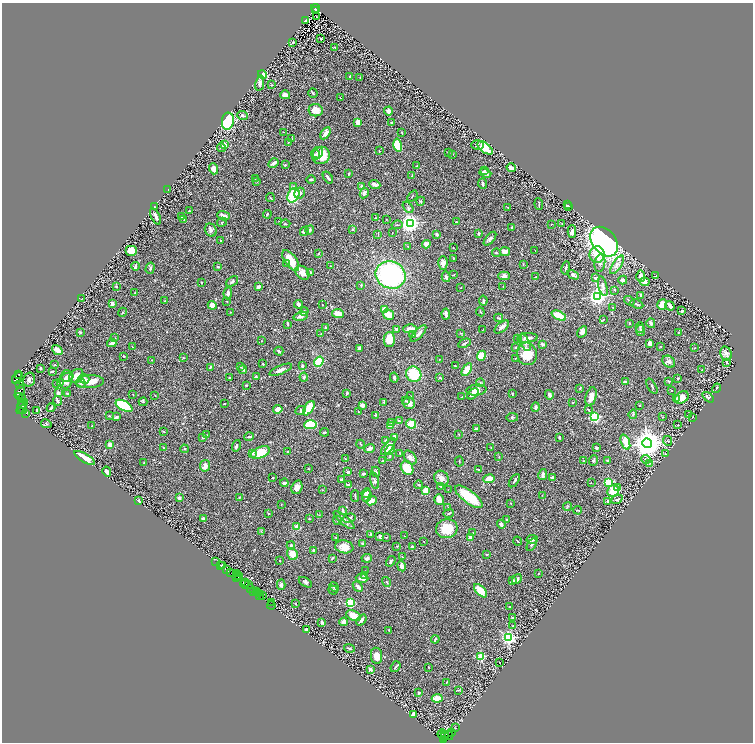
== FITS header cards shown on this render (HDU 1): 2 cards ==
NAXIS1  =                 1502
NAXIS2  =                 1480

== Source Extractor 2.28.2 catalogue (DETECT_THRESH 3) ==
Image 1502 x 1480 px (HDU 1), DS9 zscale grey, zoomed out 1/2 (1 PNG px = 2 x 2 image px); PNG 755 x 744 px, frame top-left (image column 2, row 1479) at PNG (2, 3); each listed source drawn as its Kron ellipse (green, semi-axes under 4 px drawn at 4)
Background 0.524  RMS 0.027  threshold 0.0804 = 3 sigma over >= 5 px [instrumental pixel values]
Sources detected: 562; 37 cannot appear on this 1/2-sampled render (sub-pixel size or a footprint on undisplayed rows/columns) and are neither listed nor drawn; of the other 525, the 500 brightest by FLUX_AUTO listed and drawn (25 fainter detections omitted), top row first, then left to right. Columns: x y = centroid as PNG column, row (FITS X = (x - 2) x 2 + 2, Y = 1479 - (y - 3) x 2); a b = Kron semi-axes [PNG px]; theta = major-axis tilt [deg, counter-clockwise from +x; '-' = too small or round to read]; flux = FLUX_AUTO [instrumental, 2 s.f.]
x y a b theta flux
315 8 4 2 - 300
316 10 2 2 - 39
317 17 2 2 - 4.8
305 21 3 2 - 4.1
321 39 2 2 - 8.5
293 42 4 2 - 5.9
335 47 3 2 - 2.4
263 74 4 3 - 62
350 77 3 3 - 9.1
360 77 3 2 - 3
260 83 8 3 79 17
272 85 4 2 - 3.2
313 93 5 3 - 6.6
285 95 5 3 - 32
341 98 3 2 - 2.5
316 110 7 6 - 53
388 111 4 3 - 23
243 116 5 3 - 7.2
228 121 8 6 82 300
358 122 4 3 - 41
392 123 3 2 - 8.5
284 132 3 2 - 3.2
402 132 2 2 - 3.8
326 133 7 3 58 31
292 139 4 2 - 2.8
288 142 2 2 - 3.4
224 145 4 3 - 47
398 145 7 4 -78 150
477 145 6 5 - 8.5
222 148 4 3 - 7.3
485 148 9 5 -37 97
379 151 2 2 - 3.7
449 152 3 3 - 3.9
318 153 6 5 - 14
315 154 5 4 - 7.9
452 154 2 2 - 1.9
321 155 9 8 - 74
273 163 5 3 - 18
285 165 3 3 - 5.4
417 166 2 2 - 3.3
511 168 5 3 - 21
213 169 5 4 - 28
485 170 2 2 - 3.6
485 173 6 4 -19 16
349 174 2 2 - 7.6
412 175 3 2 - 3.8
255 178 2 2 - 2.3
328 178 6 2 -53 12
311 180 4 3 - 7
257 182 2 2 - 2.2
483 184 5 2 - 11
375 185 6 3 -20 17
293 186 3 3 - 4.4
362 186 4 3 - 14
168 189 2 1 - 2.1
300 193 6 5 - 19
364 193 5 3 - 19
293 195 8 5 63 180
412 196 6 1 49 2.5
270 198 4 2 - 4
421 201 4 3 - 5.5
539 204 6 1 -84 4.7
567 205 3 1 - 2.8
568 206 3 2 - 5.4
155 207 2 2 - 2.9
408 207 6 3 -51 7.3
508 207 2 2 - 2.2
189 211 2 2 - 5.2
267 214 4 2 - 4.8
156 216 9 2 -65 16
223 216 6 3 -18 23
182 217 2 2 - 1.7
375 218 4 2 - 3.7
184 219 2 2 - 6.6
386 219 2 1 - 1.9
222 222 5 2 - 4.6
279 222 3 2 - 3.2
456 222 2 2 - 13
410 223 4 3 - 3400
562 223 2 2 - 3.8
285 224 5 3 - 5.2
551 224 2 2 - 2
397 225 5 2 - 3.9
511 228 2 2 - 7.4
353 229 4 3 - 4.3
211 230 7 5 -61 16
310 230 4 3 - 7.8
304 231 4 3 - 8.9
572 231 6 4 90 19
392 233 2 1 - 1.8
479 233 2 2 - 24
437 234 4 3 - 12
378 235 3 2 - 2.3
490 239 8 4 50 13
220 241 3 2 - 5.3
604 242 16 11 -51 2000
426 244 4 4 - 39
408 246 2 2 - 3.8
453 248 2 2 - 1.7
131 250 6 5 - 75
535 251 2 2 - 2.4
505 252 5 4 - 30
496 253 4 3 - 5
318 254 3 2 - 2.3
597 255 8 7 - 63
454 258 3 2 - 2.1
291 260 12 6 -54 83
443 263 7 4 88 19
600 263 9 5 81 16
287 264 4 3 - 5
523 264 3 2 - 2.3
617 265 11 3 56 21
136 266 4 2 - 7.2
331 266 2 2 - 2
218 267 2 2 - 7.4
150 268 6 3 72 9.7
566 268 7 2 81 11
302 273 8 5 -44 38
310 273 3 3 - 3.1
391 275 15 13 -21 850
453 275 3 2 - 2.9
573 275 6 3 -27 18
504 276 6 4 2 23
641 276 6 4 -87 19
656 276 3 2 - 2.7
446 277 5 3 - 9.8
536 277 3 2 - 3.2
595 278 3 2 - 10
623 280 4 3 - 13
232 281 7 4 37 9.2
645 282 5 4 - 19
202 283 2 1 - 3.4
361 285 4 2 - 3.9
116 286 3 3 - 3.7
503 286 3 2 - 2.8
603 286 10 4 -76 19
259 287 4 3 - 9.6
461 288 2 2 - 5.8
615 290 2 2 - 4.1
135 293 4 3 - 4.3
228 293 6 4 85 12
641 295 3 2 - 9.6
598 296 4 3 - 2600
82 298 3 2 - 1.9
164 301 2 2 - 2.5
227 301 3 2 - 2.3
483 301 5 2 - 7.5
629 301 5 2 - 8.2
112 303 4 3 - 19
299 304 4 3 - 16
637 304 7 2 -24 6.3
212 305 4 4 - 47
322 305 2 1 - 1.9
662 305 5 5 - 60
670 306 5 3 - 30
613 307 2 2 - 3.6
384 309 4 4 - 22
304 311 4 3 - 12
682 311 3 2 - 9.6
122 312 5 3 - 4.4
230 312 3 2 - 1.9
480 312 4 2 - 4.7
338 314 6 4 -9 57
388 314 6 4 -29 62
446 314 5 3 - 17
300 316 7 4 13 19
559 316 8 4 -25 83
499 318 4 2 - 4.7
603 320 4 2 - 2.8
629 323 2 2 - 3.6
651 323 5 3 - 10
288 324 3 2 - 5.5
325 327 2 2 - 3.7
502 327 9 4 40 18
640 327 5 3 - 7
396 329 2 2 - 19
410 329 7 3 1 30
483 330 4 2 - 2.6
640 331 5 3 - 8.6
80 332 3 2 - 4.9
582 332 6 4 56 18
679 332 4 2 - 2.6
460 333 3 2 - 2.3
321 334 2 1 - 2
418 334 10 4 48 17
413 335 4 1 - 2.5
115 338 3 2 - 2.3
518 338 3 2 - 2.7
527 338 10 4 3 27
389 340 7 5 89 87
261 341 2 1 - 2.8
525 342 9 4 -64 18
112 343 4 2 - 17
464 343 6 2 27 7.2
649 343 4 3 - 24
542 344 4 3 - 9.6
661 346 2 2 - 2.7
132 347 2 1 - 1.7
515 347 3 3 - 3.2
359 348 3 3 - 13
694 348 2 1 - 2.3
57 350 6 3 -37 36
279 351 4 3 - 11
527 354 11 10 - 110
726 354 7 5 -69 24
124 356 2 2 - 3
481 356 5 4 - 78
183 358 2 2 - 4.1
515 358 3 2 - 2.5
151 360 2 2 - 2.2
439 360 2 2 - 1.8
319 362 5 4 - 150
669 362 7 5 -37 14
727 362 4 2 - 5.7
263 364 3 2 - 4.7
55 365 2 1 - 1.7
302 366 3 3 - 9
455 366 3 2 - 2.6
210 367 4 3 - 5
241 367 3 3 - 5.3
40 368 2 2 - 6.4
243 370 4 3 - 14
281 370 12 3 23 27
467 370 7 4 57 74
702 370 2 2 - 2.5
52 371 3 1 - 3.8
18 374 3 2 - 92
414 374 8 7 - 160
76 376 8 6 42 47
67 377 6 4 17 20
256 377 3 2 - 5.7
304 377 4 3 - 9.6
17 378 6 4 57 830
229 378 3 3 - 4.1
394 378 5 3 - 9.2
440 378 3 2 - 5.2
678 378 3 2 - 3.8
66 379 9 6 80 37
84 379 5 4 - 22
29 380 7 5 74 17
668 381 3 2 - 6.4
90 382 14 6 4 79
625 382 4 3 - 11
57 383 4 3 - 4.3
61 383 3 3 - 5.4
81 383 4 3 - 6.9
480 383 4 3 - 4.1
20 384 4 1 - 90
246 385 2 2 - 5.4
652 386 8 3 -61 7.6
580 388 2 2 - 3.9
716 388 5 2 - 3.5
476 390 10 5 6 32
671 391 2 2 - 2.8
20 392 7 4 66 650
58 393 4 3 - 15
347 393 3 2 - 6.8
67 394 3 3 - 4.8
133 394 2 2 - 2.6
473 394 6 4 41 28
512 394 4 2 - 2.8
155 395 2 2 - 2
549 395 5 3 - 17
19 396 2 1 - 34
411 396 2 2 - 2.3
462 397 2 2 - 1.8
591 397 9 5 75 34
708 397 6 4 -37 13
22 398 4 1 - 49
682 398 7 5 38 41
677 399 3 3 - 4.5
57 401 5 2 - 12
405 401 3 2 - 3.8
143 402 4 3 - 5.1
384 402 3 2 - 3.1
573 402 2 2 - 2.9
409 403 6 5 - 28
224 404 2 2 - 4.4
21 405 2 1 - 95
363 405 2 2 - 69
639 405 2 2 - 3.2
22 406 8 3 62 530
124 406 9 5 -29 310
536 407 5 3 - 9.1
51 408 4 2 - 6.5
309 408 8 4 56 150
23 409 5 2 - 180
278 409 5 3 - 33
588 409 3 2 - 3.3
301 410 5 4 - 7.9
37 411 2 1 - 380
358 412 2 2 - 3.5
25 414 2 1 - 59
633 414 4 3 - 3.8
376 415 4 3 - 5.1
688 415 2 2 - 2.1
109 416 3 2 - 2.8
116 417 4 2 - 14
512 417 5 4 - 8.4
595 417 3 3 - 630
663 417 2 2 - 2.4
693 417 2 2 - 1.9
399 421 4 2 - 6.1
392 422 4 3 - 5
46 424 5 2 - 3.8
411 424 5 4 - 82
311 425 6 4 2 160
678 425 2 1 - 1.9
92 426 3 2 - 3.1
391 426 4 2 - 35
476 429 3 3 - 10
163 431 3 2 - 2.5
324 432 4 3 - 5.5
459 434 3 2 - 2.3
206 435 3 2 - 2.4
203 437 3 3 - 7.9
249 437 4 2 - 8.9
395 437 3 3 - 17
559 437 2 2 - 10
386 441 3 3 - 15
667 441 5 2 - 3.8
625 442 8 4 -69 64
647 443 5 4 - 9600
110 444 3 3 - 28
360 444 4 2 - 3.6
236 446 6 3 73 8.5
388 447 10 4 51 51
491 447 3 2 - 2.1
163 448 3 2 - 5.8
370 448 5 3 - 24
596 448 3 3 - 8.6
184 449 4 3 - 5.7
390 450 5 4 - 13
288 452 3 2 - 5.3
252 453 3 3 - 17
260 453 10 5 23 110
400 453 3 2 - 2.4
665 454 3 3 - 4.5
390 456 3 2 - 2.8
410 457 8 5 -54 25
499 457 2 2 - 3.1
85 458 12 4 -32 81
346 459 3 2 - 3.4
646 459 5 3 - 5.5
594 460 5 3 - 7.8
608 460 4 3 - 7.6
383 461 2 2 - 3.3
584 461 3 2 - 3.7
144 462 3 2 - 3.5
459 462 5 2 - 2.7
649 464 3 2 - 1.9
205 466 6 5 - 24
407 468 7 6 - 90
308 469 2 1 - 2
479 470 4 2 - 12
107 472 5 2 - 17
348 472 3 2 - 12
376 472 5 2 - 5.3
363 474 3 2 - 9.8
543 475 5 2 - 19
273 478 2 2 - 4.2
441 478 8 7 - 26
552 478 3 3 - 17
341 479 3 3 - 7.9
489 479 6 4 10 48
375 481 8 3 -76 9.7
514 481 7 2 53 7.9
608 482 3 3 - 560
284 483 4 3 - 10
591 483 2 2 - 1.9
348 485 3 2 - 9.8
418 485 4 3 - 4.5
441 486 2 2 - 2
297 487 7 5 69 26
617 488 4 3 - 6.1
323 490 3 2 - 2
448 490 2 1 - 2.4
426 491 4 3 - 50
613 491 6 5 - 73
366 493 5 3 - 24
542 495 3 2 - 2.2
355 496 6 2 -90 4.9
367 496 6 4 67 29
469 497 17 6 -37 150
179 498 3 3 - 14
239 498 3 2 - 2.7
617 499 6 3 24 7.9
439 500 5 5 - 37
139 501 3 2 - 7.2
371 501 5 4 - 43
608 501 3 3 - 6
511 503 2 2 - 3
281 504 2 2 - 2.7
567 507 4 2 - 4.4
448 508 4 2 - 4
578 510 4 2 - 4.5
343 511 4 2 - 6.5
449 513 5 3 - 7
268 514 3 3 - 2.7
319 515 4 2 - 3.9
309 518 3 2 - 1.9
349 518 6 4 15 11
203 519 4 3 - 15
337 520 5 4 - 7.5
344 520 13 4 -40 24
506 520 3 2 - 4.9
501 524 4 4 - 11
297 526 4 3 - 44
447 529 11 9 12 110
261 531 4 2 - 3.9
473 533 3 2 - 2.6
371 534 3 2 - 6.2
380 536 3 2 - 22
404 536 2 1 - 2.7
386 537 3 3 - 3.9
470 537 4 3 - 28
336 538 2 2 - 3.4
532 539 5 4 - 13
424 541 2 2 - 1.8
517 541 4 2 - 3.8
363 543 2 2 - 24
291 545 4 3 - 10
532 545 7 3 59 9.9
397 546 3 2 - 2.7
344 547 9 6 -9 50
412 547 3 2 - 6.9
313 550 3 2 - 9.7
292 554 6 5 - 48
487 554 2 2 - 12
402 557 3 2 - 2.1
332 558 4 2 - 6
367 558 5 4 - 15
279 560 2 2 - 3.3
391 561 5 3 - 12
216 562 2 1 - 25
220 565 2 2 - 110
222 566 3 1 - 22
402 566 5 3 - 17
226 570 3 2 - 83
365 571 3 2 - 2.4
230 573 4 2 - 150
539 573 3 2 - 2.7
236 574 2 1 - 110
239 576 2 1 - 42
365 576 4 2 - 10
236 578 2 1 - 72
238 578 3 1 - 65
362 578 6 3 -3 31
517 579 5 3 - 21
513 581 3 3 - 16
305 582 7 4 -31 10
386 582 5 2 - 4.8
245 583 3 2 - 96
245 584 5 1 - 160
249 585 2 1 - 23
281 585 5 4 - 11
334 587 5 3 - 5.8
358 587 6 3 -48 17
250 589 2 2 - 130
333 590 5 4 - 5.6
257 591 4 2 - 120
480 591 8 4 -47 78
254 592 3 1 - 74
259 593 3 2 - 200
262 595 3 2 - 63
259 596 3 1 - 43
271 602 2 1 - 18
350 603 4 3 - 290
296 604 3 1 - 2.1
271 605 4 2 - 120
510 607 2 2 - 11
354 616 8 5 -24 66
513 618 3 2 - 7.1
361 620 6 2 50 17
344 622 4 3 - 19
322 623 3 3 - 14
513 626 3 2 - 3.4
306 629 3 2 - 6.2
389 630 3 2 - 3.3
508 637 4 3 - 1300
435 639 4 2 - 7.1
349 648 5 2 - 6.3
377 656 8 5 -80 38
481 656 3 3 - 270
500 663 2 1 - 1.9
395 667 6 3 52 7
428 667 2 1 - 3.6
370 669 4 2 - 11
447 682 4 2 - 3.5
458 690 3 2 - 2.9
419 693 2 2 - 8.3
437 698 5 3 - 62
413 714 4 3 - 22
455 728 3 2 - 2.5
452 732 3 2 - 67
442 734 4 2 - 240
444 734 4 2 - 500
449 736 4 2 - 94
445 737 3 2 - 540
443 740 2 1 - 110
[25 fainter detections neither listed nor drawn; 37 sub-pixel or undisplayed-footprint detections neither listed nor drawn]